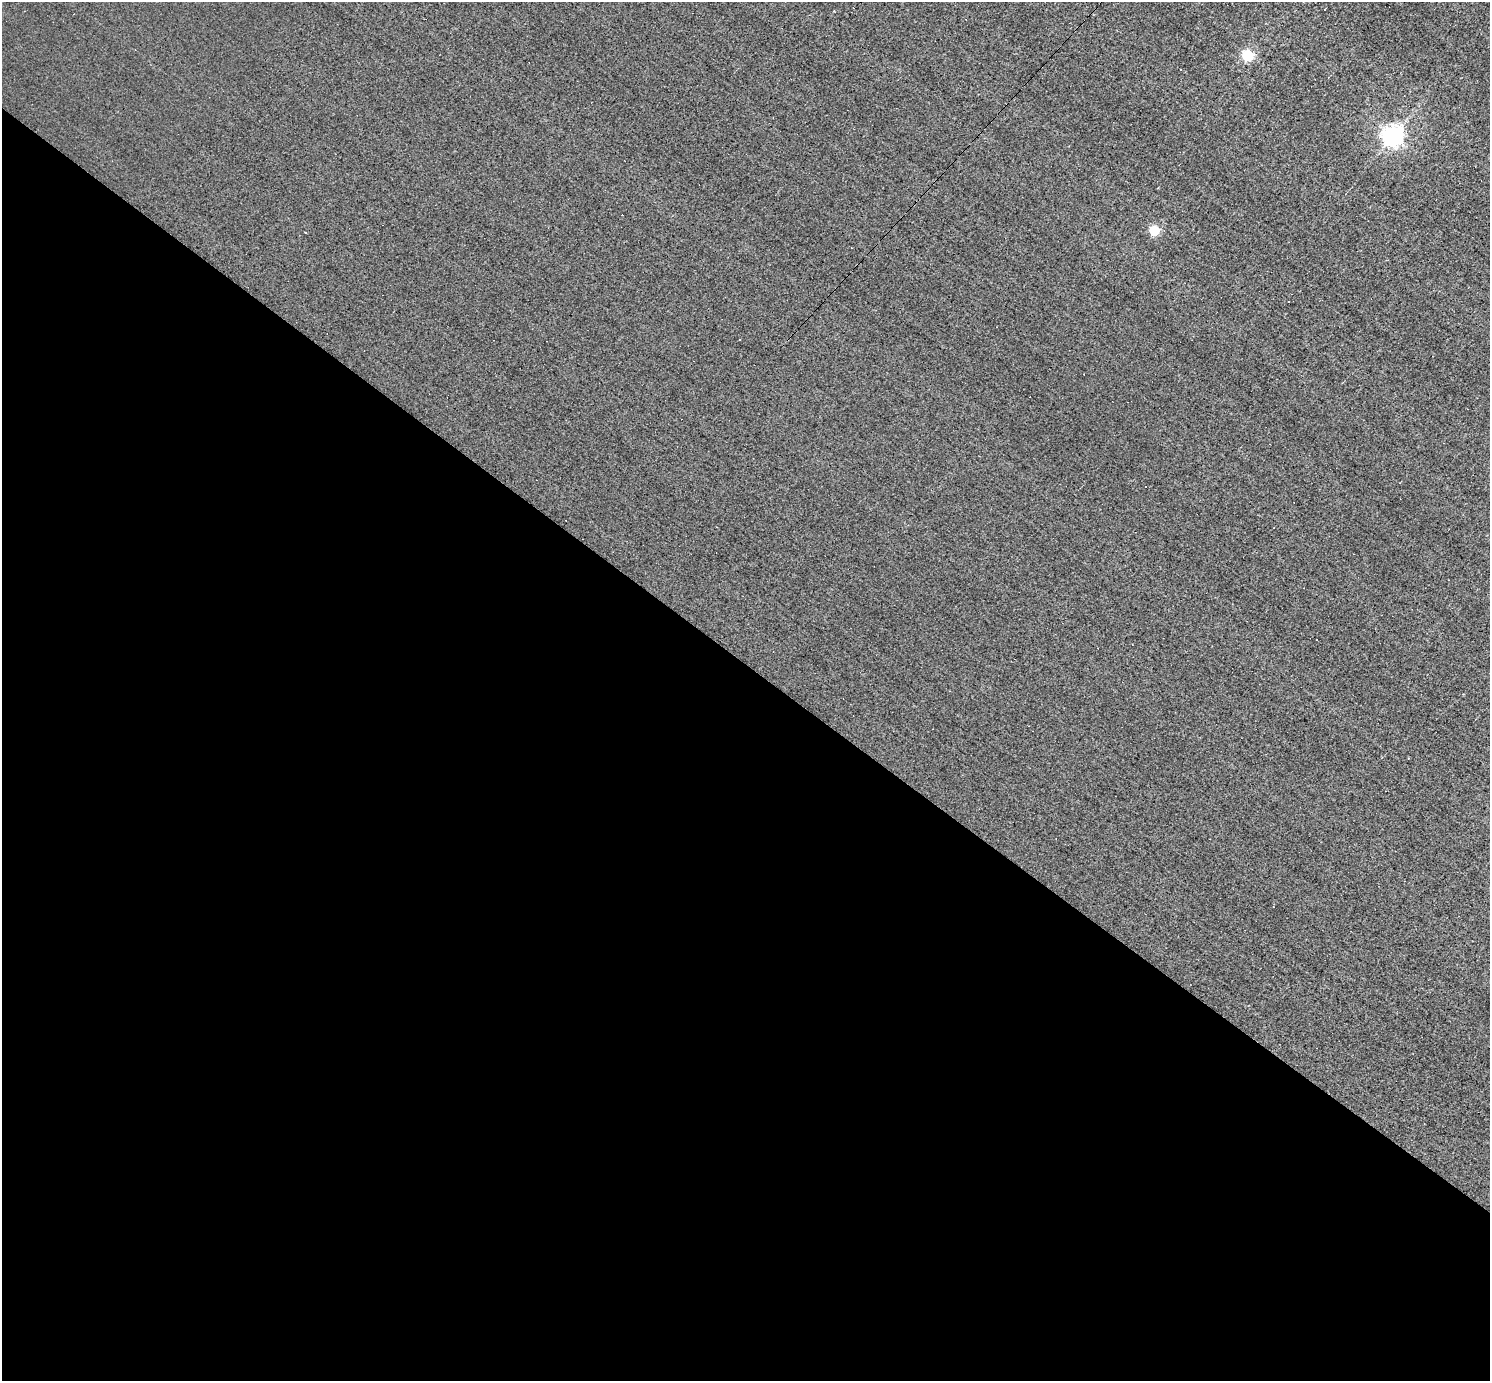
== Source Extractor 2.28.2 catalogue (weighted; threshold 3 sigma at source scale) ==
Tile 14 of 4 x 4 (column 2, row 4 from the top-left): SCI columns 1489-2976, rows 292-1670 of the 5951 x 5956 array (HDU 1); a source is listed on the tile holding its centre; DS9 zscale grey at full resolution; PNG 1492 x 1383 px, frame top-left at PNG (2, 2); no overlay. Shown black and unused: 52% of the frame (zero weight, under 3 of 4 exposures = <1% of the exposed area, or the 3 px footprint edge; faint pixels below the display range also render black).
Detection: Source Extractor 2.28.2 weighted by HDU 2 'WHT'; one run over the whole footprint, this tile lists its part. Background 0.00845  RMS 0.05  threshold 0.223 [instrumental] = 3 sigma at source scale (4.5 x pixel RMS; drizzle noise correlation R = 1.50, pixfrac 1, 0.05/0.05 arcsec/px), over >= 5 px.
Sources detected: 12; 6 cosmic-ray / hot-pixel residue — not listed; the other 6 listed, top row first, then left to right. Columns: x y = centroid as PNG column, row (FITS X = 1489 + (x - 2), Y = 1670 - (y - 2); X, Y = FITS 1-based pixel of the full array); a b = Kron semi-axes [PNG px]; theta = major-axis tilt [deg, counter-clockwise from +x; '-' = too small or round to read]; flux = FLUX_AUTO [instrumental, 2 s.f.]
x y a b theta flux
1247 56 5 5 - 630
1180 69 3 3 - 6.5
1393 136 7 7 - 3300
1154 231 5 5 - 350
305 232 3 3 - 14
740 340 3 2 - 5.5